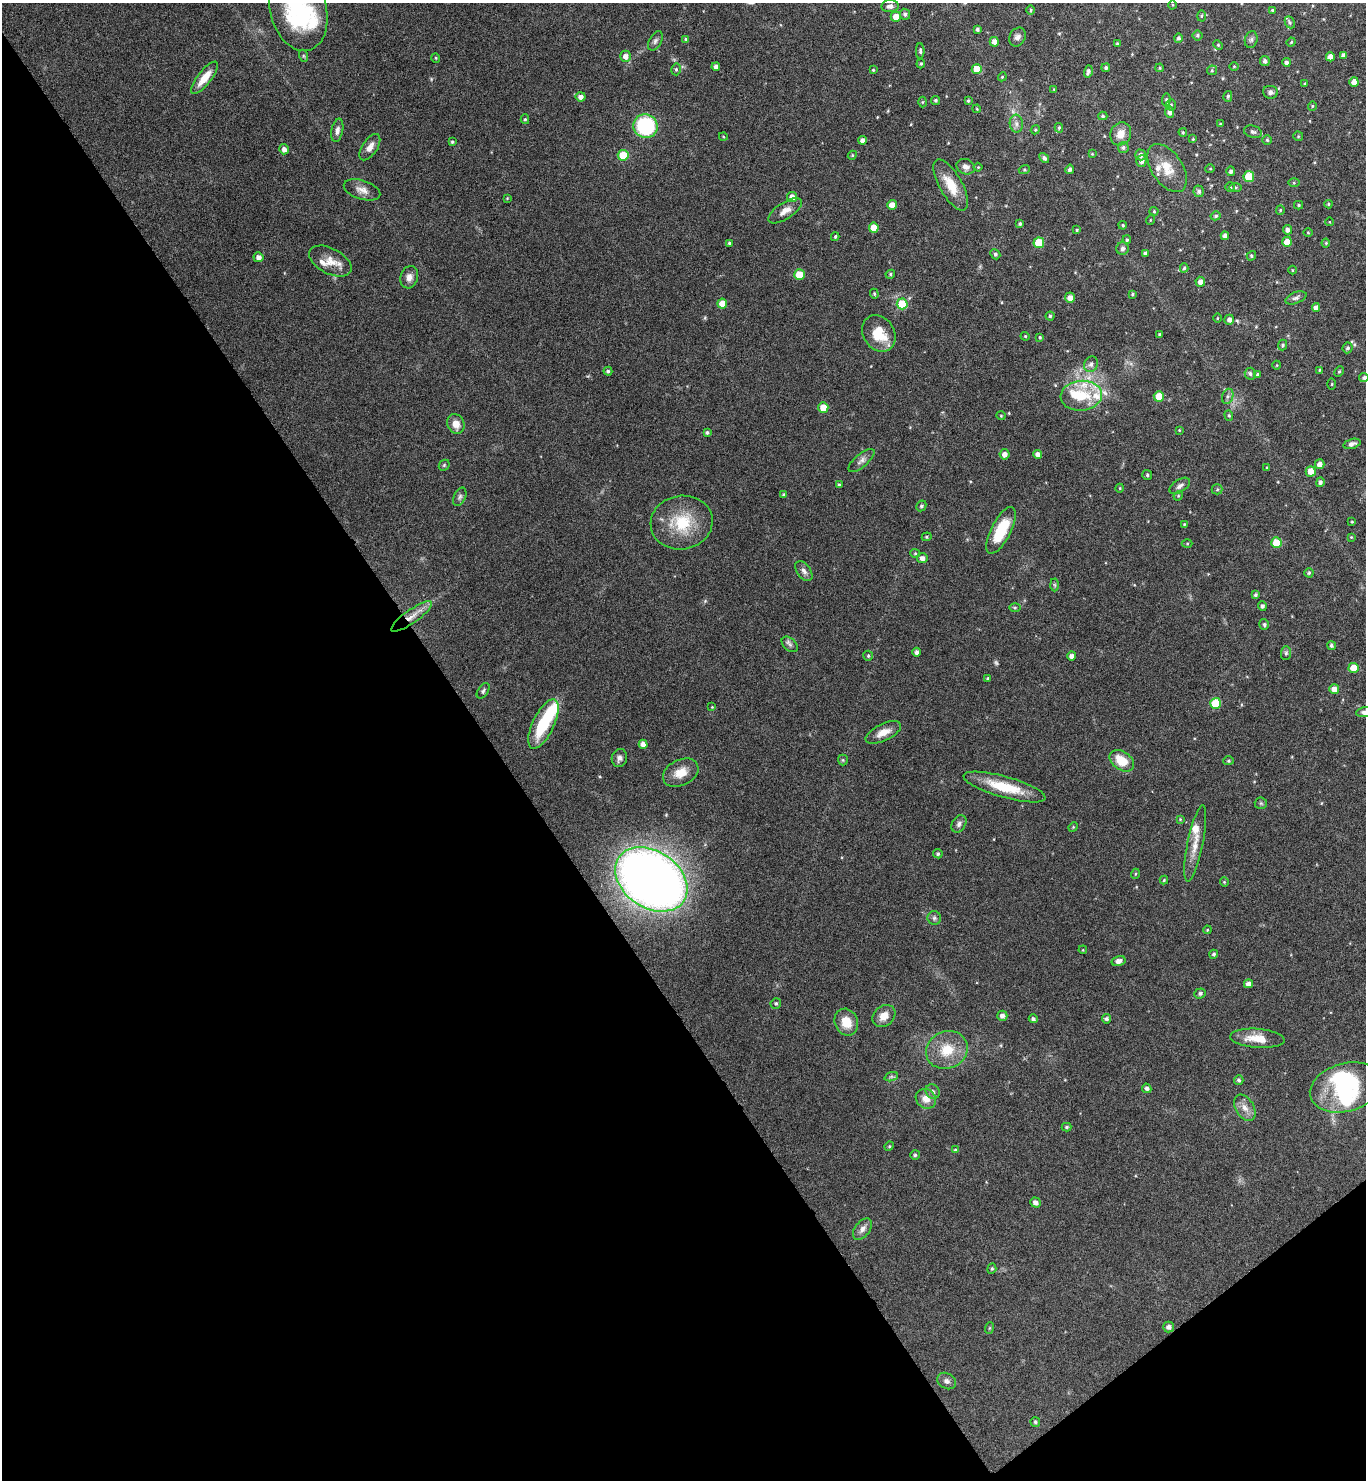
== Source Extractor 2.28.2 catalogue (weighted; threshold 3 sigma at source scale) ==
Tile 14 of 4 x 4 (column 2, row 4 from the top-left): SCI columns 1524-2887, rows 6-1483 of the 5914 x 5919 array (HDU 1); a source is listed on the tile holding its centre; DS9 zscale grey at full resolution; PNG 1368 x 1482 px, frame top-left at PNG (2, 3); each listed source drawn as its Kron ellipse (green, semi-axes under 4 px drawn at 4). Shown black and unused: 39% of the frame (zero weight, under 4 of 8 exposures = <1% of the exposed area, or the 3 px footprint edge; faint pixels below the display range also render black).
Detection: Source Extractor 2.28.2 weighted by HDU 2 'WHT'; one run over the whole footprint, this tile lists its part. Background 0.0784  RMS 0.0045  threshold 0.0183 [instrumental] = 3 sigma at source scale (4.09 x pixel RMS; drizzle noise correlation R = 1.36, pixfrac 0.8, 0.05/0.05 arcsec/px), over >= 5 px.
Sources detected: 277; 1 too faint to see at this stretch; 4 inside a brighter object's white glare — neither listed nor drawn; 7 inside a brighter listed object's ellipse — not listed separately; the other 265 listed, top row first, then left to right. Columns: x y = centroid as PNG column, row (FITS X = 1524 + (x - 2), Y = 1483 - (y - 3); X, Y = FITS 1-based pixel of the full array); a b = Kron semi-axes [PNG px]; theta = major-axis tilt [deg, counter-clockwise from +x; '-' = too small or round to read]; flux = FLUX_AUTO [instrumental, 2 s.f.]
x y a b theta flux
1172 5 4 3 - 0.35
890 6 8 6 5 1.5
298 10 41 28 -75 51
1031 10 5 3 - 0.46
1272 10 4 3 - 0.49
905 14 5 5 - 1
1201 16 5 3 - 0.45
896 17 5 5 - 3.7
1290 22 6 4 -65 0.69
977 29 4 3 - 0.91
1197 35 5 5 - 0.65
1017 37 10 7 59 1.8
1178 38 5 4 - 0.9
686 39 4 4 - 0.56
1251 40 8 6 74 0.98
655 41 10 6 61 1.3
994 42 5 4 - 2.3
1291 42 4 4 - 0.4
1117 44 4 4 - 0.62
1218 45 5 4 - 0.47
920 51 7 4 -89 0.81
1343 55 4 4 - 1.3
304 56 6 4 -71 0.54
625 56 5 5 - 2.3
1330 57 4 4 - 2.7
436 58 5 3 - 0.37
1265 61 5 4 - 1.4
1286 62 4 4 - 1.3
921 64 5 4 - 0.54
1234 66 5 3 - 0.32
716 67 4 4 - 1.7
1106 68 4 4 - 0.79
1160 68 4 3 - 0.44
676 69 6 4 77 0.72
977 69 5 5 - 6.2
873 70 4 4 - 0.51
1212 70 5 5 - 0.52
1088 71 6 4 74 1.1
1002 77 4 3 - 0.38
205 78 20 7 51 6.5
1354 82 5 4 - 2.4
1305 84 3 3 - 0.52
1054 89 3 3 - 0.34
1270 92 7 6 - 1.4
1228 96 5 4 - 0.64
581 97 5 4 - 1.8
935 100 4 4 - 0.73
1166 100 6 4 88 0.62
968 101 4 3 - 0.52
922 102 5 3 - 0.39
1171 105 6 5 - 0.72
1312 106 5 4 - 0.41
977 109 4 3 - 0.37
1169 112 5 4 - 1.7
1103 116 4 4 - 0.64
525 119 5 4 - 0.57
1016 124 9 6 -87 1.8
1220 124 4 3 - 0.34
645 126 12 12 - 33
1059 128 5 4 - 0.6
337 130 12 5 79 1.7
1035 130 5 3 - 0.4
1183 132 4 3 - 0.52
1253 132 9 6 -15 1.1
1121 134 12 10 62 4.6
723 136 4 3 - 0.33
1298 136 5 5 - 0.46
1193 139 4 4 - 0.39
862 140 4 4 - 1.8
1267 140 5 4 - 0.53
452 142 4 4 - 0.53
370 147 15 7 56 3.1
1123 147 5 5 - 0.91
284 149 5 4 - 1.9
1092 154 4 4 - 0.36
623 155 5 5 - 12
852 155 5 4 - 0.46
1141 155 5 5 - 1.8
1044 158 6 4 -49 1.1
1141 161 6 5 - 1.6
966 167 9 7 -22 1.9
978 167 4 4 - 0.41
1167 168 27 15 -56 9
1070 169 5 4 - 0.93
1210 169 5 3 - 0.35
1024 170 5 3 - 0.48
1231 171 5 4 - 1.1
1249 177 5 5 - 11
1294 183 6 4 0 0.55
951 185 28 11 -60 8.9
1230 187 5 5 - 0.64
1235 188 6 3 1 0.51
362 190 19 9 -18 3.3
1199 191 6 5 - 1.2
792 197 5 5 - 2.5
507 198 3 3 - 0.31
1328 204 4 3 - 0.54
892 205 5 5 - 3.1
1299 205 4 4 - 0.57
1280 210 4 4 - 0.38
785 211 19 8 33 3.6
1154 211 4 4 - 0.46
1216 216 5 4 - 0.8
1150 220 5 3 - 0.31
1330 222 4 3 - 0.26
1020 224 4 4 - 0.76
1123 225 4 3 - 0.54
874 228 5 5 - 4.8
1077 230 4 3 - 0.49
1287 230 5 4 - 1.6
1308 233 5 3 - 0.36
1225 236 4 4 - 1.6
835 237 4 3 - 0.61
1127 240 4 3 - 0.6
1287 242 5 5 - 4.5
729 243 3 3 - 0.44
1039 243 5 5 - 14
1326 243 4 4 - 0.54
1122 249 6 6 - 1.1
1145 253 4 4 - 1.3
995 254 5 4 - 0.85
1251 256 5 4 - 0.7
258 257 5 4 - 1.8
330 261 23 12 -28 5.9
1184 268 5 4 - 0.65
1292 270 4 3 - 0.33
890 274 5 4 - 0.58
799 275 5 5 - 8.3
409 277 11 8 74 2.6
1200 282 5 4 - 2.3
874 294 5 4 - 0.54
1132 294 4 3 - 0.55
1070 298 5 5 - 2.7
1296 298 11 5 21 1.2
722 304 5 5 - 5
902 304 5 5 - 13
1316 307 4 4 - 2
1050 316 4 4 - 0.6
1217 318 5 3 - 0.36
1229 320 5 5 - 1.6
879 333 19 15 -57 11
1159 335 4 3 - 0.65
1025 336 4 4 - 0.44
1040 337 4 3 - 0.54
1283 345 5 4 - 0.72
1348 348 5 5 - 0.86
1091 364 8 7 - 1.5
1277 365 4 3 - 0.29
1320 370 4 3 - 0.44
608 371 4 4 - 0.74
1339 371 5 4 - 0.56
1250 374 6 5 - 0.93
1258 375 4 4 - 0.86
1364 378 4 4 - 0.82
1332 384 5 3 - 0.41
1081 396 21 15 6 13
1159 396 5 5 - 7.3
1228 396 8 5 72 1.1
823 407 5 5 - 5.5
1229 415 5 4 - 0.56
1001 416 4 4 - 0.46
456 424 10 8 -66 4.1
1179 430 4 3 - 0.36
707 432 4 3 - 0.63
1352 444 9 5 16 1.4
1004 454 5 5 - 2.1
1038 454 4 4 - 2.3
861 460 16 6 40 2
1320 464 5 4 - 2.3
444 465 6 5 - 0.64
1267 468 3 3 - 0.54
1311 471 5 5 - 4.2
1147 475 5 5 - 0.57
1320 482 5 4 - 1.1
839 485 4 3 - 0.64
1180 486 11 6 32 1.6
1120 488 4 3 - 0.33
1217 489 5 5 - 0.6
783 494 4 3 - 0.53
1178 496 5 4 - 0.41
460 497 10 5 64 1.1
921 506 5 4 - 0.8
1352 522 3 3 - 0.35
682 523 31 27 10 18
1184 524 4 3 - 0.36
1001 530 26 10 63 14
927 537 5 4 - 0.51
1351 537 3 3 - 0.39
1187 543 5 3 - 0.42
1276 543 5 5 - 9.7
915 553 5 4 - 0.54
922 558 5 5 - 1.8
804 571 11 7 -53 1.7
1309 573 5 4 - 0.65
1055 585 6 4 -88 0.56
1255 595 4 3 - 0.8
1262 606 5 4 - 1
1015 607 6 4 0 0.5
411 616 24 6 35 4.9
1264 624 5 4 - 0.69
790 644 9 6 -42 1.2
1331 646 4 4 - 0.87
917 652 4 4 - 1.3
1286 653 7 5 89 0.84
868 656 5 5 - 0.67
1071 656 4 4 - 1.5
1354 668 5 5 - 6
987 678 4 3 - 0.4
1334 689 5 5 - 2.9
483 691 8 5 57 0.97
1216 703 5 5 - 13
712 707 3 3 - 0.34
1365 712 9 5 7 1.8
543 724 27 10 65 21
883 732 19 8 26 4.6
643 744 4 4 - 2.1
619 758 9 7 74 1.6
843 760 5 5 - 0.58
1122 761 13 9 -35 8.8
1229 761 5 4 - 0.56
681 773 19 12 27 6.1
1005 787 42 10 -16 15
1261 803 6 6 - 0.71
1180 819 4 4 - 0.37
959 824 9 6 57 1.4
1073 827 5 4 - 0.4
1195 843 39 7 78 6.3
938 854 5 4 - 0.71
1135 874 5 3 - 0.37
651 879 39 28 -35 420
1164 880 4 4 - 0.48
1224 882 4 4 - 0.42
934 918 7 6 - 1
1207 930 4 3 - 0.35
1083 950 4 3 - 0.34
1214 954 4 4 - 0.81
1118 961 7 5 16 2.2
1249 984 4 4 - 2
1200 993 6 5 - 1
776 1003 5 5 - 0.72
884 1016 12 10 40 4.3
1002 1016 5 5 - 1.5
1033 1019 4 4 - 0.98
1106 1019 5 4 - 1
846 1022 14 11 -66 7.4
1257 1038 27 9 -4 7.7
947 1050 21 18 26 11
891 1077 7 4 19 0.74
1239 1080 5 4 - 0.82
1346 1087 37 24 15 31
1147 1088 5 4 - 1.1
933 1092 8 6 -47 1.1
926 1099 11 9 -39 3.8
1245 1108 14 9 -58 3.4
1067 1127 5 4 - 0.69
889 1146 5 4 - 0.53
955 1150 4 3 - 0.39
915 1155 5 4 - 0.72
1035 1202 5 4 - 1.7
862 1229 12 7 53 2.4
992 1269 5 4 - 0.57
1168 1327 5 5 - 1.6
989 1328 6 3 71 0.41
946 1381 10 7 -31 1.6
1035 1422 5 4 - 0.67
Overlapping masked pixels (flux is a lower limit): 1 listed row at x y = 411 616
Isophote crosses this tile's border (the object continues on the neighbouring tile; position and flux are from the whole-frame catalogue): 2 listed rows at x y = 298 10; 1365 712